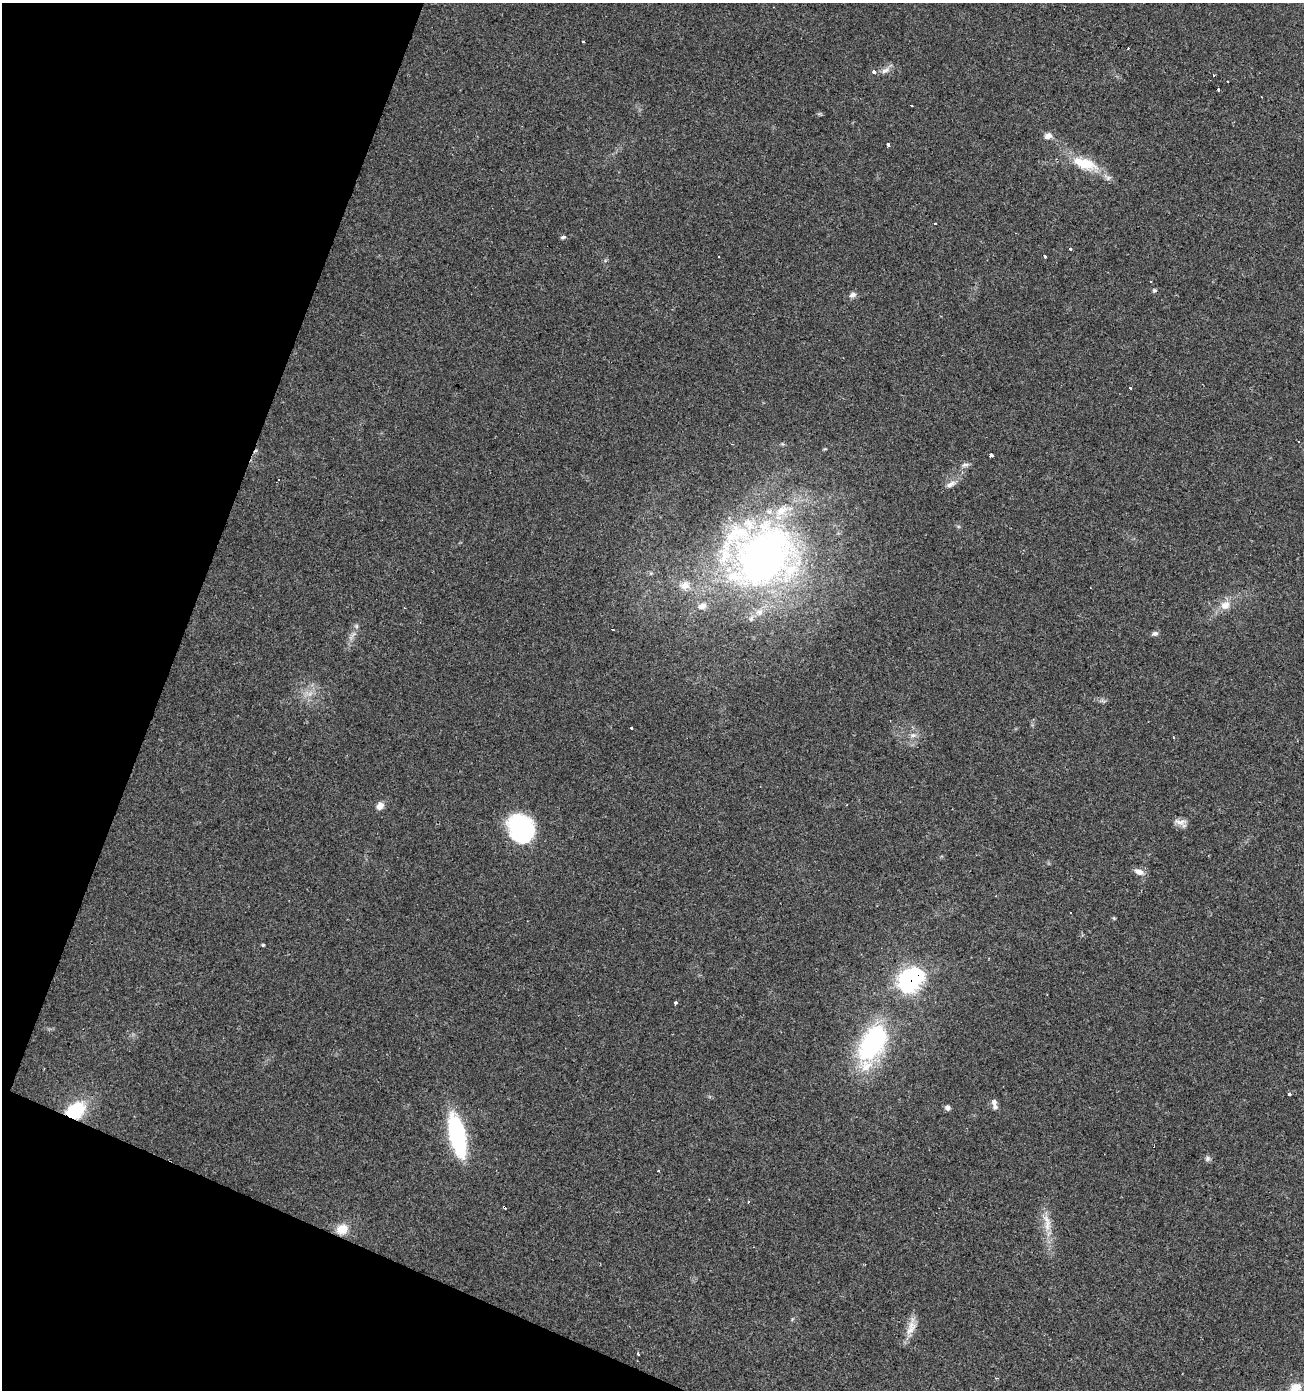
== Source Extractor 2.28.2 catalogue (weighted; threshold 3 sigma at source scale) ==
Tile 9 of 4 x 4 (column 1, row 3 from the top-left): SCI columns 210-1511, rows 1396-2783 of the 5691 x 5558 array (HDU 1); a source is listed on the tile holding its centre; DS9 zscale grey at full resolution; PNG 1306 x 1392 px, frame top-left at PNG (2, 3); no overlay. Shown black and unused: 19% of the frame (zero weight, under 2 of 3 exposures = <1% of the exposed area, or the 3 px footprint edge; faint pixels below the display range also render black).
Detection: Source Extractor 2.28.2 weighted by HDU 2 'WHT'; one run over the whole footprint, this tile lists its part. Background 0.0504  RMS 0.0045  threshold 0.0203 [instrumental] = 3 sigma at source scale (4.5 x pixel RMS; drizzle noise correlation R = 1.50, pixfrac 1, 0.0396/0.0396 arcsec/px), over >= 5 px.
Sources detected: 64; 1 inside a brighter object's white glare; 10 cosmic-ray / hot-pixel residue — not listed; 7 inside a brighter listed object's ellipse — not listed separately; the other 46 listed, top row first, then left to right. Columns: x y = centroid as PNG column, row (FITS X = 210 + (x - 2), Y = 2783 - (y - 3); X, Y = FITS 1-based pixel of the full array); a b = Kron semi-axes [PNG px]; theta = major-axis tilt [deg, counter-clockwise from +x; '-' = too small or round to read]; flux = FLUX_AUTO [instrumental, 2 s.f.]
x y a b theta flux
583 42 3 2 - 0.53
885 70 14 7 26 2.4
1227 81 3 3 - 1.5
911 106 3 3 - 1.9
1048 136 9 7 25 2.7
888 145 3 3 - 6.4
1085 163 34 13 -17 15
935 223 3 3 - 2.5
563 237 6 4 2 0.83
1070 249 3 3 - 3.8
718 256 2 2 - 0.53
1044 256 3 3 - 3.3
1151 281 3 3 - 0.94
1154 291 5 5 - 0.88
852 295 9 7 27 1.7
1130 388 3 3 - 1.4
991 455 3 3 - 56
965 465 11 4 19 1.3
951 484 15 7 34 2.6
763 556 92 73 25 240
1225 605 14 12 10 4.7
356 626 6 5 - 0.88
613 630 4 3 - 2.3
1155 633 9 6 10 1.2
913 735 10 6 10 1.9
1174 738 3 3 - 0.45
380 806 9 7 54 2.9
1180 822 18 7 -6 2.8
521 829 28 22 -67 52
1139 872 14 7 -22 2.9
1114 918 5 4 - 0.5
263 945 4 3 - 0.5
909 981 9 8 - 150
675 1003 3 3 - 0.85
872 1043 45 24 59 61
1289 1094 3 3 - 6.8
994 1102 8 7 - 1.6
948 1108 5 5 - 2.1
75 1111 18 13 34 26
457 1135 41 14 -77 56
1208 1158 7 7 - 1.1
1047 1226 19 8 82 5.2
342 1229 14 11 26 6.4
910 1330 16 9 55 4.7
638 1353 3 3 - 2
1295 1388 15 12 36 6.2
Overlapping masked pixels (flux is a lower limit): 2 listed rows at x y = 909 981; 75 1111
Isophote crosses this tile's border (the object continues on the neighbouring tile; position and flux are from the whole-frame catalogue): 1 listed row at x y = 1295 1388
Unlisted compact peaks at least as high as the median listed source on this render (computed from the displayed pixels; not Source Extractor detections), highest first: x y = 631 728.